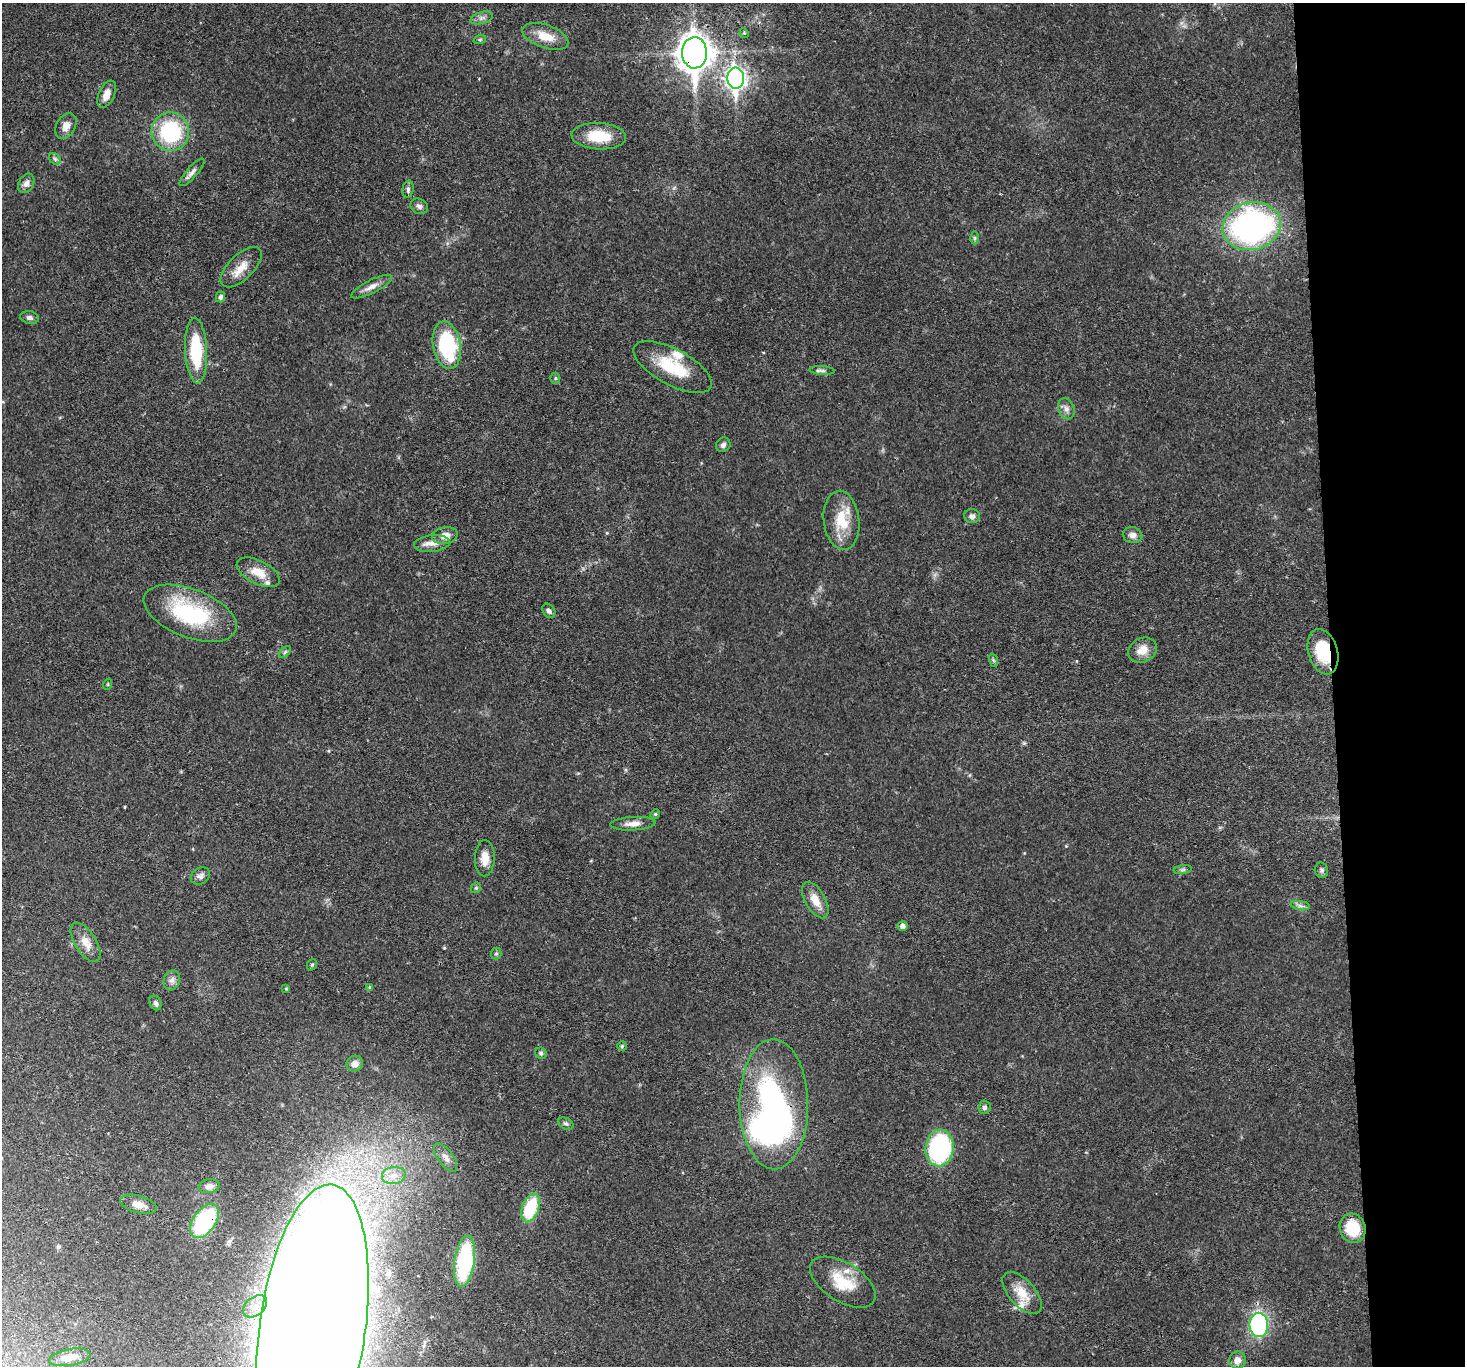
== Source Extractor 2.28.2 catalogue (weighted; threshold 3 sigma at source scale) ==
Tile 6 of 3 x 3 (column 3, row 2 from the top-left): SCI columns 2928-4390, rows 1512-2875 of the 4390 x 4366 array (HDU 1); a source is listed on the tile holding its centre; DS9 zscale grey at full resolution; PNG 1467 x 1368 px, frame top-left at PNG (2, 3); each listed source drawn as its Kron ellipse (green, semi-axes under 4 px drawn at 4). Shown black and unused: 9% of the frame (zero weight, under 3 of 4 exposures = <1% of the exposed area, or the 3 px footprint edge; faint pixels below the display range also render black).
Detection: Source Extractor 2.28.2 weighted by HDU 2 'WHT'; one run over the whole footprint, this tile lists its part. Background 0.0299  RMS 0.0024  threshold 0.0107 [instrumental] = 3 sigma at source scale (4.5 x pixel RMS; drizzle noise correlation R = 1.50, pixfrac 1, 0.05/0.05 arcsec/px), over >= 5 px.
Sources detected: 85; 2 inside a brighter object's white glare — neither listed nor drawn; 3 inside a brighter listed object's ellipse — not listed separately; the other 80 listed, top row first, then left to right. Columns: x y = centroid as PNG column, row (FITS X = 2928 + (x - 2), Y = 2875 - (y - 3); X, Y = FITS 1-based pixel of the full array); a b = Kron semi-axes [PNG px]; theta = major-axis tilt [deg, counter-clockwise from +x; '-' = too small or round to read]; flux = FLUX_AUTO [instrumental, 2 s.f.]
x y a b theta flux
482 18 11 6 15 0.97
744 33 5 4 - 0.29
545 36 24 11 -20 4.3
480 39 6 4 19 0.36
694 53 16 12 -89 360
736 78 10 8 -86 120
107 94 15 7 65 2.2
66 126 14 9 60 2
170 132 19 19 - 20
599 136 27 13 -3 7.4
55 159 6 5 - 0.49
192 172 17 5 48 1.2
26 183 10 7 60 1.2
408 189 8 5 81 0.65
419 206 9 7 -28 0.87
1252 226 29 23 13 67
974 238 6 4 -89 0.4
241 267 26 12 44 3.7
371 287 23 6 26 1.8
221 297 5 4 - 0.8
29 318 9 6 -11 0.82
447 345 24 13 -80 21
196 350 33 11 -87 13
673 367 43 18 -28 11
822 371 12 4 -4 0.64
555 378 5 5 - 0.32
1066 409 11 8 -70 1.2
723 445 8 7 - 0.83
972 516 8 7 - 0.86
841 520 29 18 -83 7.7
1133 535 10 8 -11 1.4
445 536 13 8 12 2
432 543 18 8 6 2.2
258 572 23 11 -26 3.9
549 611 8 6 -55 0.83
190 613 49 24 -21 23
1142 650 15 12 28 3.2
285 652 7 4 45 0.43
1323 652 23 14 -75 9.4
993 660 7 4 -71 0.39
108 684 6 3 72 0.22
655 814 5 4 - 0.32
633 824 22 6 3 1.9
485 858 18 10 88 2.7
1183 870 9 4 9 0.51
1321 870 7 6 - 0.6
200 876 10 8 32 0.93
476 888 5 4 - 0.32
815 900 20 10 -60 3.4
1300 906 9 4 -9 0.73
903 926 5 5 - 1
86 942 22 10 -58 3.1
496 954 6 5 - 0.4
312 965 6 4 68 0.33
172 980 10 8 72 1.2
370 987 4 3 - 0.29
286 989 4 4 - 0.25
155 1003 7 5 -64 0.63
622 1046 5 4 - 0.36
541 1053 6 5 - 0.58
355 1064 8 8 - 1.4
774 1104 65 34 -89 84
984 1107 7 6 - 0.71
566 1124 8 5 -28 0.56
940 1148 18 14 83 30
446 1157 16 7 -53 1.5
394 1176 12 8 7 2.1
209 1186 10 7 9 1.3
138 1204 19 8 -16 2.3
531 1208 15 8 69 12
205 1221 19 11 55 26
1353 1228 15 13 -73 8.3
465 1261 25 10 82 25
843 1282 37 19 -32 8.5
1022 1293 25 13 -48 4.7
255 1306 14 9 38 2.5
1259 1325 12 9 -90 31
313 1326 143 53 82 3100
70 1357 21 8 10 2.5
1237 1360 8 8 - 1.8
Overlapping masked pixels (flux is a lower limit): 5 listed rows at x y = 694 53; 1323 652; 774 1104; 205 1221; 313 1326
Isophote crosses this tile's border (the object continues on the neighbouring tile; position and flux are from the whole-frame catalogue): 1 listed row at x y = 313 1326